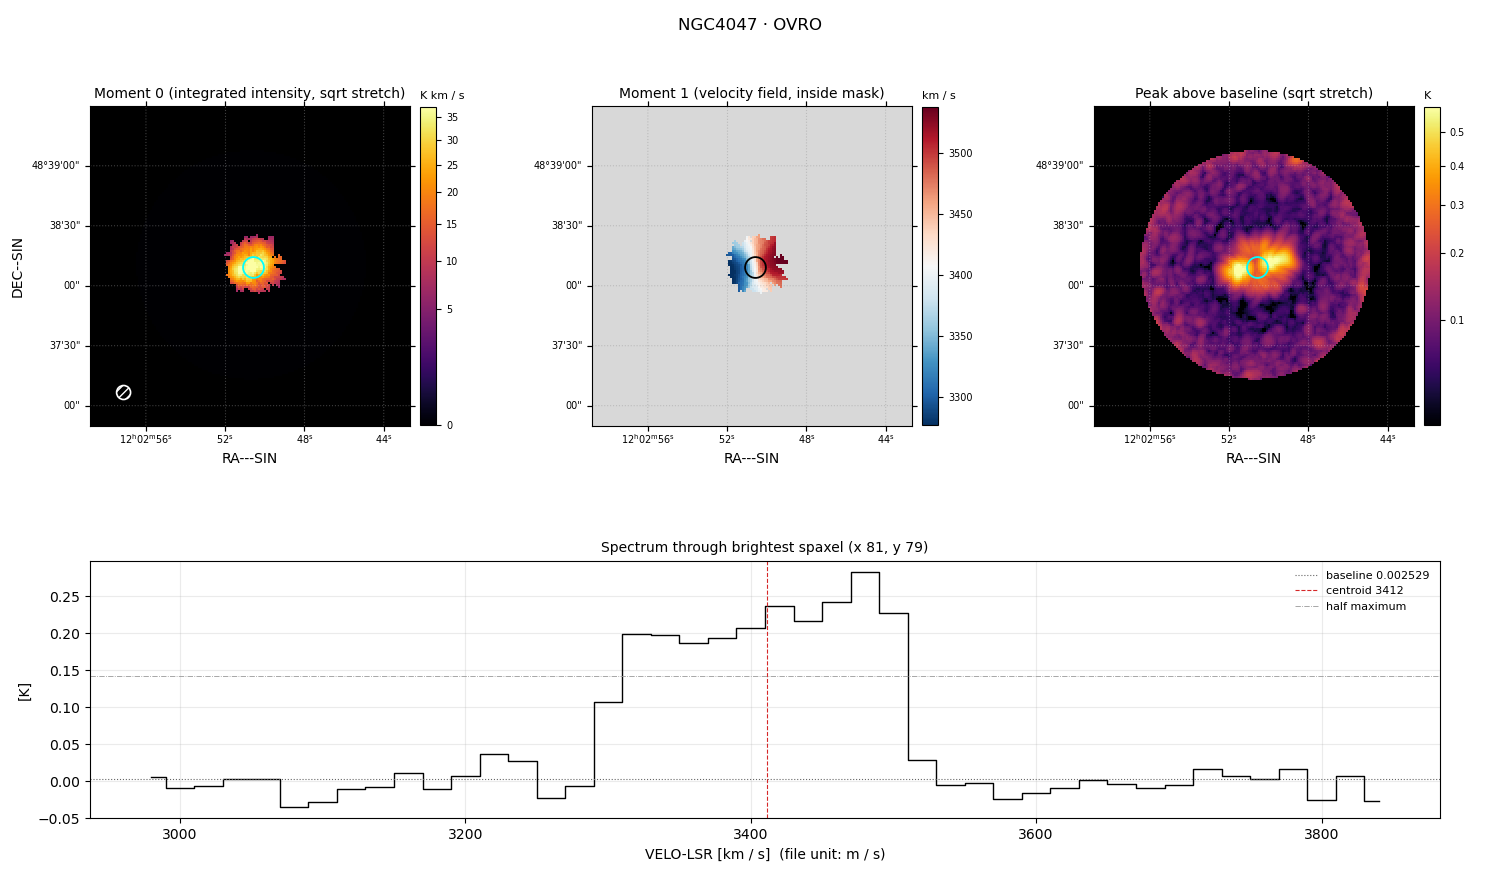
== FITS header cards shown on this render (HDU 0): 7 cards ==
OBJECT  = 'NGC4047 '  /
TELESCOP= 'OVRO    '  /
BUNIT   = 'K       '
CTYPE1  = 'RA---SIN'  /
CTYPE2  = 'DEC--SIN'  /
CTYPE3  = 'VELO-LSR'  /
NAXIS3  =                   44

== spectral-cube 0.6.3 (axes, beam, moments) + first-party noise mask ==
SpectralCube HDU 0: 44 channels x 160 x 160 spaxels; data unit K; figure title: NGC4047 · OVRO
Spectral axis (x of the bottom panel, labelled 'VELO-LSR [km / s]  (file unit: m / s)'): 2980 .. 3840 km / s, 44 channels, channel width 20 km / s
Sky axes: RA---SIN/DEC--SIN; field 2.67' x 2.67' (1 arcsec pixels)
Beam (drawn as the hatched ellipse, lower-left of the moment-0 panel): BMAJ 7 arcsec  BMIN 7 arcsec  BPA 45 deg
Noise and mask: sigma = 0.035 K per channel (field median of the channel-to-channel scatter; agrees with the line-free scatter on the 9643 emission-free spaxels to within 5%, no correlation factor applied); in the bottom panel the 34 channels outside the line scatter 0.017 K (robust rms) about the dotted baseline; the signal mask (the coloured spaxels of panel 2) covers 2% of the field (4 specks smaller than half a beam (27.8 px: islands under 28 px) dropped from it)
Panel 1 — Moment 0 (line voxels x channel width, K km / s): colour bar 0 .. 37.3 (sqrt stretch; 0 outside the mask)
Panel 2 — Moment 1 (intensity-weighted velocity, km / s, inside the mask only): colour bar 3276 .. 3538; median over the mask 3422
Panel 3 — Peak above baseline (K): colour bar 0.0401 .. 0.584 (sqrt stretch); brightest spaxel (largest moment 0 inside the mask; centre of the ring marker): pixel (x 81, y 79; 0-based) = FK5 12h02m50.5s +48d38m09s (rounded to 0.5 s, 1 arcsec steps: no finer than the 1 arcsec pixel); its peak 0.28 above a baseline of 0.002529
Panel 4 — spectrum at that spaxel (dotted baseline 0.002529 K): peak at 3480 km / s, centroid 3412 km / s (red dashed line; intensity-weighted over the run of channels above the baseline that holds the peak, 3290 .. 3530 km / s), W50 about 200 km / s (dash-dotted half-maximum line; edge to edge of the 10 channels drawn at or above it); detected line 3310 .. 3510 km / s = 10 of 44 channels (23%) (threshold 4 sigma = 0.14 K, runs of >= 3 channels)